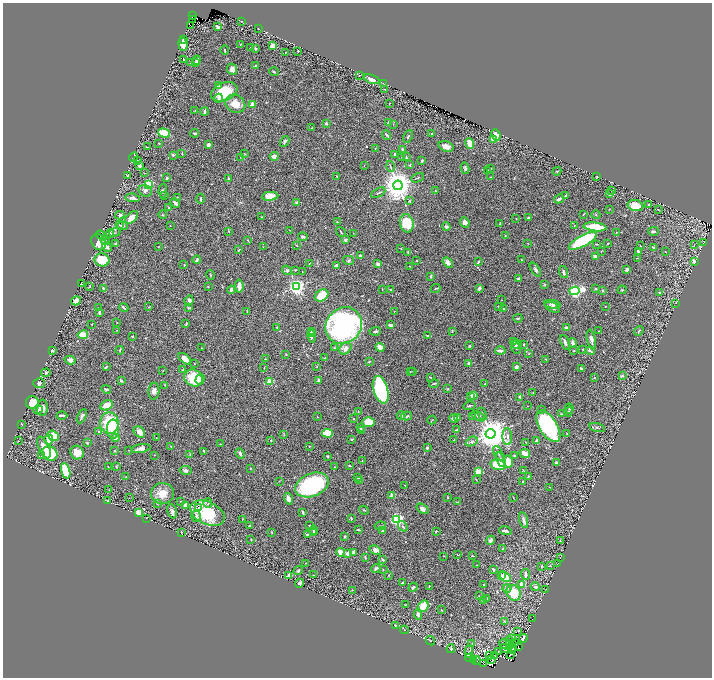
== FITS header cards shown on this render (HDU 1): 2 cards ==
NAXIS1  =                 1419
NAXIS2  =                 1351

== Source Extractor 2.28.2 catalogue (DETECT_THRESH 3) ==
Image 1419 x 1351 px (HDU 1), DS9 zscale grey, zoomed out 1/2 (1 PNG px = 2 x 2 image px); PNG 714 x 680 px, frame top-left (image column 2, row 1350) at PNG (3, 3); each listed source drawn as its Kron ellipse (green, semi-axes under 4 px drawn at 4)
Background 0.482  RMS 0.011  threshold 0.0322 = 3 sigma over >= 5 px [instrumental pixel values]
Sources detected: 564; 26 cannot appear on this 1/2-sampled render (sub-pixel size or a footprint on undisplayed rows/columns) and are neither listed nor drawn; of the other 538, the 500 brightest by FLUX_AUTO listed and drawn (38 fainter detections omitted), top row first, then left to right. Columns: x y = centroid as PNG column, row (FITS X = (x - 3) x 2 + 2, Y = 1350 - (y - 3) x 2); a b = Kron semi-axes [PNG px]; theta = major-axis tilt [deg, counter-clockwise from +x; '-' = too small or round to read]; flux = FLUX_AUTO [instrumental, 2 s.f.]
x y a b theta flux
192 15 2 1 - 49
192 19 3 1 - 150
241 21 3 1 - 1
190 26 2 1 - 5.7
218 27 4 3 - 5.4
258 29 2 1 - 0.83
183 40 2 1 - 1.8
183 44 6 4 -83 22
240 44 4 2 - 1.1
273 46 2 2 - 64
250 47 3 2 - 0.93
255 48 2 2 - 8.3
225 50 5 2 - 1.6
298 51 2 2 - 3.2
285 52 3 2 - 0.78
184 59 3 3 - 2.5
197 60 4 2 - 8
191 63 3 2 - 1.9
195 63 3 3 - 2.9
256 65 3 2 - 1.4
232 69 6 4 -66 12
274 72 4 2 - 1.9
359 75 2 2 - 2.1
372 79 8 4 -21 12
384 83 3 1 - 0.78
219 85 4 3 - 4.4
385 89 3 1 - 1
224 92 14 9 24 71
219 98 4 2 - 3.7
390 103 2 1 - 1
235 104 10 8 -33 28
253 104 2 2 - 44
195 110 2 1 - 0.94
204 112 4 2 - 2.6
326 123 2 2 - 3.5
389 123 3 3 - 5.9
393 124 3 2 - 1.1
311 128 3 2 - 1.3
164 133 6 3 -17 55
194 133 4 2 - 3
432 134 2 2 - 2.5
386 135 5 2 - 3.9
496 135 6 4 -66 23
408 136 7 3 64 2.7
494 139 4 3 - 37
285 141 6 3 59 4.2
159 143 2 2 - 1.5
470 143 5 3 - 37
209 145 3 3 - 8.5
446 146 7 5 -20 14
148 147 2 1 - 0.87
375 148 2 1 - 0.84
403 149 4 3 - 3.2
182 154 4 2 - 1.2
245 154 3 2 - 1.1
395 154 4 3 - 3.2
173 155 3 3 - 3.8
274 156 4 4 - 7.5
134 157 5 2 - 1.6
241 157 4 1 - 0.9
402 157 2 2 - 0.72
406 157 3 2 - 1.7
137 160 3 2 - 0.96
422 161 3 2 - 2.3
140 165 4 4 - 5.6
410 165 4 3 - 2
364 166 2 2 - 0.79
390 166 6 2 -74 2
465 168 6 3 -79 4.3
490 168 2 2 - 2
488 170 2 2 - 1.3
557 171 4 3 - 2.2
144 173 2 1 - 0.78
128 175 4 2 - 2.4
337 176 2 2 - 2.5
491 177 2 1 - 0.81
597 177 3 2 - 1.3
167 178 3 2 - 4.5
228 178 4 3 - 2.3
417 178 7 2 23 2
149 184 3 3 - 260
398 185 5 4 - 4300
611 190 2 1 - 1.2
145 191 7 5 -15 9
163 191 7 3 87 3.7
435 191 4 2 - 1
378 193 8 3 28 3.5
609 194 4 2 - 1.3
566 195 2 2 - 3.4
165 196 3 2 - 0.88
270 196 8 4 6 28
177 197 3 2 - 1.2
132 198 7 3 -9 13
200 199 5 3 - 3.2
559 199 5 2 - 6.3
409 201 3 3 - 2.3
175 203 5 3 - 8
297 203 3 3 - 6
649 204 4 3 - 2
635 206 8 5 -10 41
169 208 2 2 - 0.93
609 209 3 2 - 1.2
658 210 2 2 - 1.5
583 214 3 2 - 1.2
120 215 5 4 - 4.7
163 215 4 2 - 1.1
596 215 4 3 - 2.2
132 217 8 5 44 24
262 217 2 2 - 0.85
528 217 2 2 - 3.2
516 219 2 2 - 0.69
337 222 4 2 - 0.92
465 222 5 4 - 9.2
407 223 9 7 -79 79
500 224 3 2 - 1.2
120 225 3 1 - 1
574 225 2 2 - 1.1
122 226 5 3 - 5
170 226 3 2 - 0.92
446 227 4 3 - 5.2
595 227 11 4 -6 59
289 230 2 2 - 0.72
229 231 4 3 - 1.5
653 231 5 3 - 4.6
341 232 5 2 - 2.5
616 232 2 2 - 0.71
110 233 4 4 - 9.1
115 233 6 2 10 2.2
353 233 2 2 - 0.96
102 236 6 4 -35 3.9
505 236 4 3 - 2
303 237 5 3 - 3.5
105 240 5 3 - 2.3
248 240 3 2 - 1.2
345 240 4 3 - 5
583 241 15 5 28 230
99 242 8 6 -56 33
703 242 3 1 - 0.84
116 243 3 2 - 2.9
528 243 2 2 - 0.67
597 244 2 1 - 1.8
607 244 2 2 - 1.6
296 245 3 2 - 1.2
694 245 3 2 - 0.8
158 246 2 2 - 0.8
640 246 2 2 - 1.1
107 247 5 4 - 5.2
263 247 2 2 - 0.96
654 247 4 3 - 2.7
401 248 2 2 - 0.95
239 250 3 2 - 2.1
601 251 2 2 - 0.88
638 251 2 2 - 4.4
408 252 4 2 - 3
665 252 2 1 - 0.95
360 256 3 2 - 2.6
595 256 4 3 - 5.6
637 258 2 2 - 0.66
102 260 7 6 - 56
197 260 4 2 - 4.7
348 260 5 4 - 3.3
417 260 2 1 - 1.4
521 260 3 2 - 1.1
694 261 3 3 - 11
478 262 3 2 - 2.4
309 263 3 2 - 0.84
448 263 6 4 -38 9.2
378 264 3 2 - 9.3
184 265 2 2 - 1.7
336 265 4 2 - 6.7
410 266 3 2 - 1.2
627 269 4 3 - 9.4
287 270 5 4 - 3.5
295 270 3 2 - 1.6
535 270 8 3 -56 4.2
302 272 2 2 - 0.86
564 272 6 3 -70 4.2
210 275 4 2 - 1.6
431 276 4 2 - 2.9
518 279 3 2 - 6
81 284 3 2 - 1.1
545 285 3 3 - 1.3
239 286 6 3 -83 13
89 287 4 2 - 1.1
208 287 2 2 - 2.2
296 287 3 3 - 990
435 288 5 2 - 1.8
103 289 4 2 - 7.6
382 289 3 1 - 0.75
390 289 2 2 - 0.93
479 289 4 3 - 5.2
596 289 4 3 - 1.8
231 290 4 3 - 5.1
622 290 4 3 - 2.4
574 291 5 3 - 450
603 291 3 2 - 2.9
660 293 2 2 - 1.2
322 295 7 5 34 43
189 300 5 4 - 6
502 300 2 1 - 0.7
76 301 5 4 - 13
676 303 3 2 - 0.99
552 304 8 3 -9 3.4
499 306 3 2 - 2.4
149 307 3 2 - 1.1
552 307 8 4 -28 7.3
605 307 2 2 - 1
98 308 2 1 - 0.69
124 308 5 2 - 3.8
188 308 3 2 - 3.6
504 309 2 2 - 0.71
247 311 3 2 - 1.2
394 311 2 2 - 2
99 312 4 2 - 3
518 318 4 2 - 2.2
117 322 2 2 - 0.94
186 324 4 2 - 2
92 325 2 1 - 0.75
390 325 4 2 - 6.7
344 326 19 17 48 570
277 327 3 2 - 2.2
567 328 3 2 - 8.2
117 330 3 2 - 1.1
312 331 4 3 - 4.3
375 331 6 3 6 4
452 331 4 2 - 1.8
598 331 2 1 - 1.3
639 331 5 2 - 2.5
313 333 3 2 - 2.8
83 335 5 3 - 56
427 335 4 2 - 1.7
132 336 2 2 - 1.3
311 336 7 3 -78 8.7
591 339 10 3 -78 8.3
514 342 4 3 - 2.9
565 342 7 3 -69 5.7
573 343 4 3 - 5.8
516 344 5 4 - 5
524 344 3 2 - 1.9
470 346 3 2 - 1.9
380 347 4 4 - 17
201 348 2 2 - 0.79
334 348 3 2 - 1.2
345 348 7 5 46 11
516 348 6 3 -68 3.5
52 350 2 2 - 13
120 350 4 3 - 1.9
583 350 3 2 - 1.4
500 351 5 3 - 7.4
574 351 3 2 - 1
590 351 5 2 - 6.9
529 354 2 2 - 1
286 355 3 2 - 1.2
325 358 2 2 - 1.3
185 359 7 4 -39 17
265 359 3 2 - 0.75
546 359 4 2 - 1.2
70 360 6 4 -15 8.8
369 362 3 3 - 1.9
469 363 2 2 - 22
194 364 2 1 - 0.74
107 366 4 3 - 1.8
317 367 3 2 - 1.1
516 367 3 2 - 16
264 368 2 2 - 0.77
582 368 3 2 - 5.5
182 370 3 2 - 1.8
163 371 3 2 - 1.1
413 371 2 2 - 0.91
410 372 3 2 - 1.2
46 373 4 3 - 2.3
622 376 3 2 - 2.6
430 377 4 1 - 0.95
193 378 9 8 - 85
594 378 3 2 - 1.1
200 379 6 4 72 8.6
319 380 4 4 - 4.4
121 381 3 2 - 4.4
270 381 3 2 - 75
39 383 6 5 - 5.8
434 383 5 2 - 2.9
485 384 2 2 - 4.3
165 385 3 2 - 1
106 389 5 3 - 2.8
448 389 3 2 - 1.7
381 390 14 7 -73 340
154 391 8 5 87 9.3
533 393 2 2 - 1.8
473 395 2 2 - 25
470 397 3 2 - 14
520 397 4 2 - 2.6
32 403 6 6 - 29
107 405 6 4 29 24
469 406 6 2 13 3
527 406 2 2 - 0.67
42 408 8 5 85 10
569 409 5 3 - 3.1
38 410 5 3 - 5.2
541 410 3 2 - 2.4
358 411 3 2 - 0.88
569 411 5 3 - 2.7
482 414 6 3 -62 3
561 414 3 2 - 1.4
62 415 5 2 - 4.9
82 416 7 3 65 5.3
401 416 4 3 - 3.7
407 416 5 3 - 3.5
473 416 4 2 - 1.5
478 416 7 4 -31 6.2
317 417 3 2 - 0.98
458 418 4 2 - 2.7
354 419 3 2 - 1.1
454 419 5 4 - 6.1
432 420 4 2 - 0.98
368 422 6 5 - 45
109 423 11 9 -88 100
22 424 3 2 - 1.1
548 426 18 9 -58 390
597 427 8 3 -15 3.1
361 428 4 3 - 1.6
113 429 9 6 -90 24
361 430 3 2 - 1.4
456 430 3 2 - 1.4
98 431 3 3 - 1.8
139 432 6 5 - 14
327 433 5 4 - 58
567 433 3 3 - 1.4
491 434 5 4 - 5200
284 435 4 2 - 1.1
53 436 6 5 - 29
156 437 2 1 - 0.76
507 437 8 5 -88 8.1
115 438 4 3 - 12
352 439 3 2 - 2.1
49 440 5 3 - 27
271 440 3 2 - 1.4
454 440 3 2 - 1.2
18 441 2 2 - 0.86
472 441 6 4 27 5.2
537 441 4 3 - 4.9
526 442 2 1 - 0.9
87 443 3 3 - 2.4
221 444 2 1 - 1.2
171 446 3 2 - 1.5
309 446 2 2 - 0.96
44 447 11 5 -66 16
427 447 3 2 - 3.9
141 449 10 4 9 11
128 450 2 2 - 0.8
115 451 3 3 - 1.8
204 451 4 2 - 2.3
50 453 8 7 - 110
77 453 7 6 - 16
498 453 8 2 -64 3.1
240 454 5 3 - 6.4
525 454 5 3 - 25
42 455 3 3 - 3
154 455 2 1 - 0.94
190 455 3 3 - 2.2
328 456 2 2 - 2
514 456 3 2 - 3.3
501 460 8 3 -66 6
362 461 2 2 - 0.9
508 461 6 4 -77 37
556 463 2 2 - 4.7
498 465 8 5 -12 46
108 466 2 2 - 0.82
349 466 4 2 - 2.1
116 467 3 2 - 1.6
334 467 2 2 - 1
250 468 2 2 - 1.4
185 470 6 4 -10 5.4
523 470 4 2 - 1.1
66 471 8 4 -73 70
478 471 3 3 - 92
126 477 2 2 - 0.74
528 477 3 2 - 1.6
358 478 4 2 - 1.3
476 480 2 1 - 0.88
279 481 2 2 - 0.76
359 481 3 2 - 1
523 482 2 2 - 3.2
312 485 17 11 22 270
405 485 2 2 - 0.89
549 487 2 2 - 0.97
109 490 3 2 - 0.83
162 494 11 10 - 31
392 495 2 2 - 39
447 497 2 2 - 1.9
513 497 2 2 - 0.77
129 498 3 2 - 0.68
288 499 6 3 -73 15
108 501 2 2 - 2.4
181 501 2 2 - 1.4
458 502 3 2 - 1
208 503 5 4 - 3.2
157 504 3 3 - 2
185 505 4 3 - 9.1
199 507 3 2 - 3.1
422 509 6 4 -33 6.2
364 510 5 3 - 2
172 511 7 4 -73 7.2
139 512 4 3 - 21
303 512 4 2 - 3.3
207 513 18 11 -25 120
196 516 6 4 -71 5.8
147 518 3 1 - 1.3
351 518 3 2 - 2.1
242 519 3 2 - 1.3
397 519 3 3 - 530
523 520 8 3 -75 7.1
250 526 3 2 - 1.7
309 526 3 2 - 1.7
380 526 5 3 - 2.6
403 526 6 3 -54 3
314 530 4 3 - 4.2
358 530 4 2 - 2
383 530 3 2 - 1.8
436 531 3 2 - 1.5
505 531 6 3 -13 5.4
272 532 2 2 - 1.3
181 533 3 2 - 2
313 533 3 2 - 2.8
307 534 2 2 - 2.6
345 537 4 3 - 2.3
251 539 3 2 - 1.3
491 540 5 4 - 5.1
560 541 2 1 - 1.1
503 549 2 2 - 3.3
375 550 6 4 -26 11
341 552 4 3 - 24
354 552 4 4 - 4.1
347 553 4 3 - 8.9
457 555 4 2 - 1.1
444 556 3 2 - 0.89
472 556 4 2 - 1.8
365 557 3 2 - 1.6
560 557 3 1 - 0.7
382 560 4 3 - 1.9
305 563 2 2 - 0.75
557 564 2 1 - 0.73
476 565 3 2 - 0.72
541 566 3 2 - 1.6
550 566 3 2 - 0.76
376 569 5 3 - 5.8
493 569 3 2 - 4.7
383 570 4 2 - 1.3
298 571 5 3 - 4.1
526 574 5 3 - 7.9
313 575 2 1 - 0.89
388 575 3 2 - 1.2
501 575 4 3 - 5.5
289 576 2 2 - 27
505 577 6 4 -38 32
299 583 4 3 - 6.4
402 583 3 3 - 2.1
522 584 4 3 - 17
483 585 2 2 - 1.2
429 586 2 1 - 0.66
413 587 5 2 - 4
535 587 4 3 - 6.9
507 588 4 4 - 5.7
546 589 2 1 - 0.72
352 590 2 2 - 1.7
514 593 8 6 -62 63
479 596 2 2 - 0.69
487 599 3 2 - 4.2
483 601 3 2 - 3.6
405 605 3 1 - 0.84
423 606 6 5 - 43
441 610 2 2 - 1
418 614 5 4 - 6.8
532 619 2 1 - 0.71
505 621 3 3 - 2.2
395 625 3 3 - 1
404 630 4 1 - 0.99
518 631 3 2 - 0.72
523 638 4 2 - 11
512 639 2 1 - 0.83
430 641 5 2 - 1.2
509 641 2 1 - 0.83
472 643 3 2 - 1.3
514 643 2 1 - 0.68
510 644 3 3 - 1.4
506 645 7 5 -26 3.9
518 647 3 1 - 0.81
504 648 4 3 - 2
451 649 4 2 - 1.5
513 649 4 2 - 1.6
513 651 4 2 - 1.4
469 652 6 3 -89 3.1
498 652 4 2 - 1
489 655 3 1 - 0.68
510 655 2 1 - 1
494 656 3 3 - 1.3
470 658 5 3 - 2.6
473 659 3 1 - 1.1
492 659 4 2 - 2
476 660 4 3 - 1.8
483 664 2 1 - 0.84
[38 fainter detections neither listed nor drawn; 26 sub-pixel or undisplayed-footprint detections neither listed nor drawn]